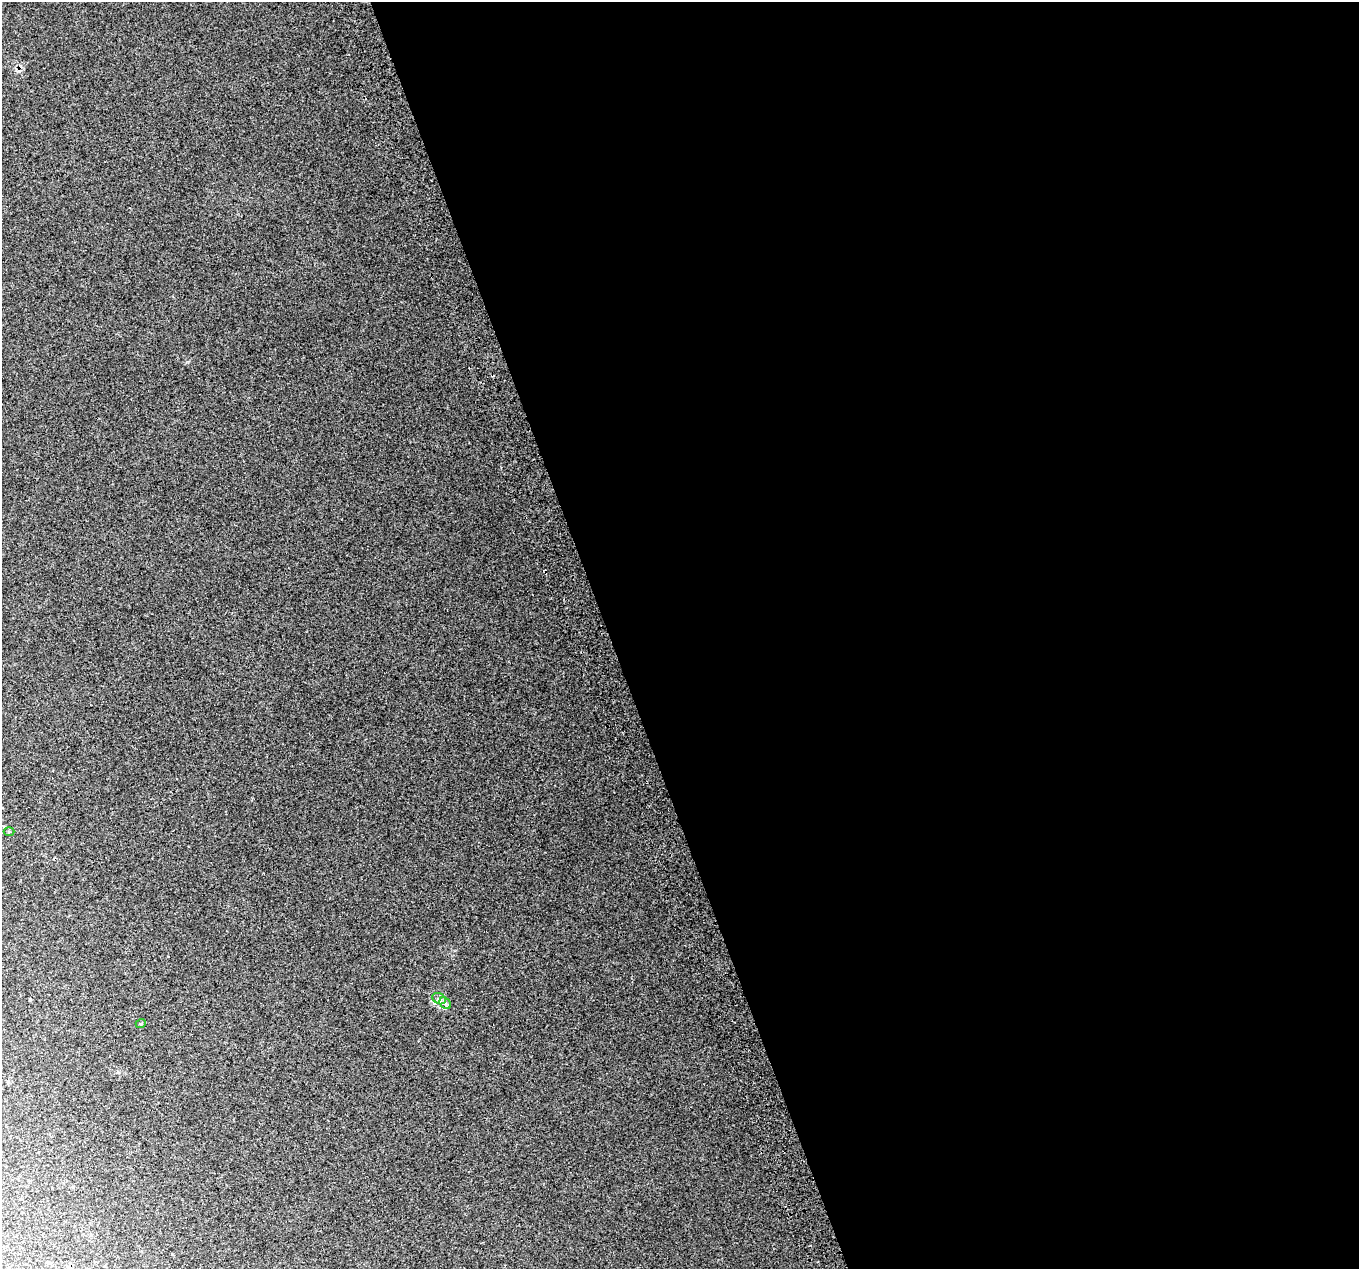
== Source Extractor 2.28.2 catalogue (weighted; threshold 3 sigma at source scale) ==
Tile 8 of 4 x 4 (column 4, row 2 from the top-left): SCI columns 4115-5471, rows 2673-3939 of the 5515 x 5290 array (HDU 1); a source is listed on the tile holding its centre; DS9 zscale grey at full resolution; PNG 1361 x 1271 px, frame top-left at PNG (2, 2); each listed source drawn as its Kron ellipse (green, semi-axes under 4 px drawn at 4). Shown black and unused: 55% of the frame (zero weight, under 2 of 3 exposures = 2% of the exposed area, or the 3 px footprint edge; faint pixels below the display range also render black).
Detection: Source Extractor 2.28.2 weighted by HDU 2 'WHT'; one run over the whole footprint, this tile lists its part. Background 0.0694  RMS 0.013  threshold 0.0591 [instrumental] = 3 sigma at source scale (4.5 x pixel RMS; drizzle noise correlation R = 1.50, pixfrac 1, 0.0396/0.0396 arcsec/px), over >= 5 px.
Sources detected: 5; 1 cosmic-ray / hot-pixel residue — neither listed nor drawn; the other 4 listed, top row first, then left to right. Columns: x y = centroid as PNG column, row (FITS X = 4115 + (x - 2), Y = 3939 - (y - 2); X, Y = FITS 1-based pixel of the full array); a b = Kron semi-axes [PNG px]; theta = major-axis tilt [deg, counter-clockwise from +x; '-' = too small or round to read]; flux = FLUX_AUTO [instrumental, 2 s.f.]
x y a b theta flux
9 832 5 3 - 1.2
439 999 7 5 -27 3.3
445 1003 6 5 - 3.2
141 1023 5 3 - 1.1